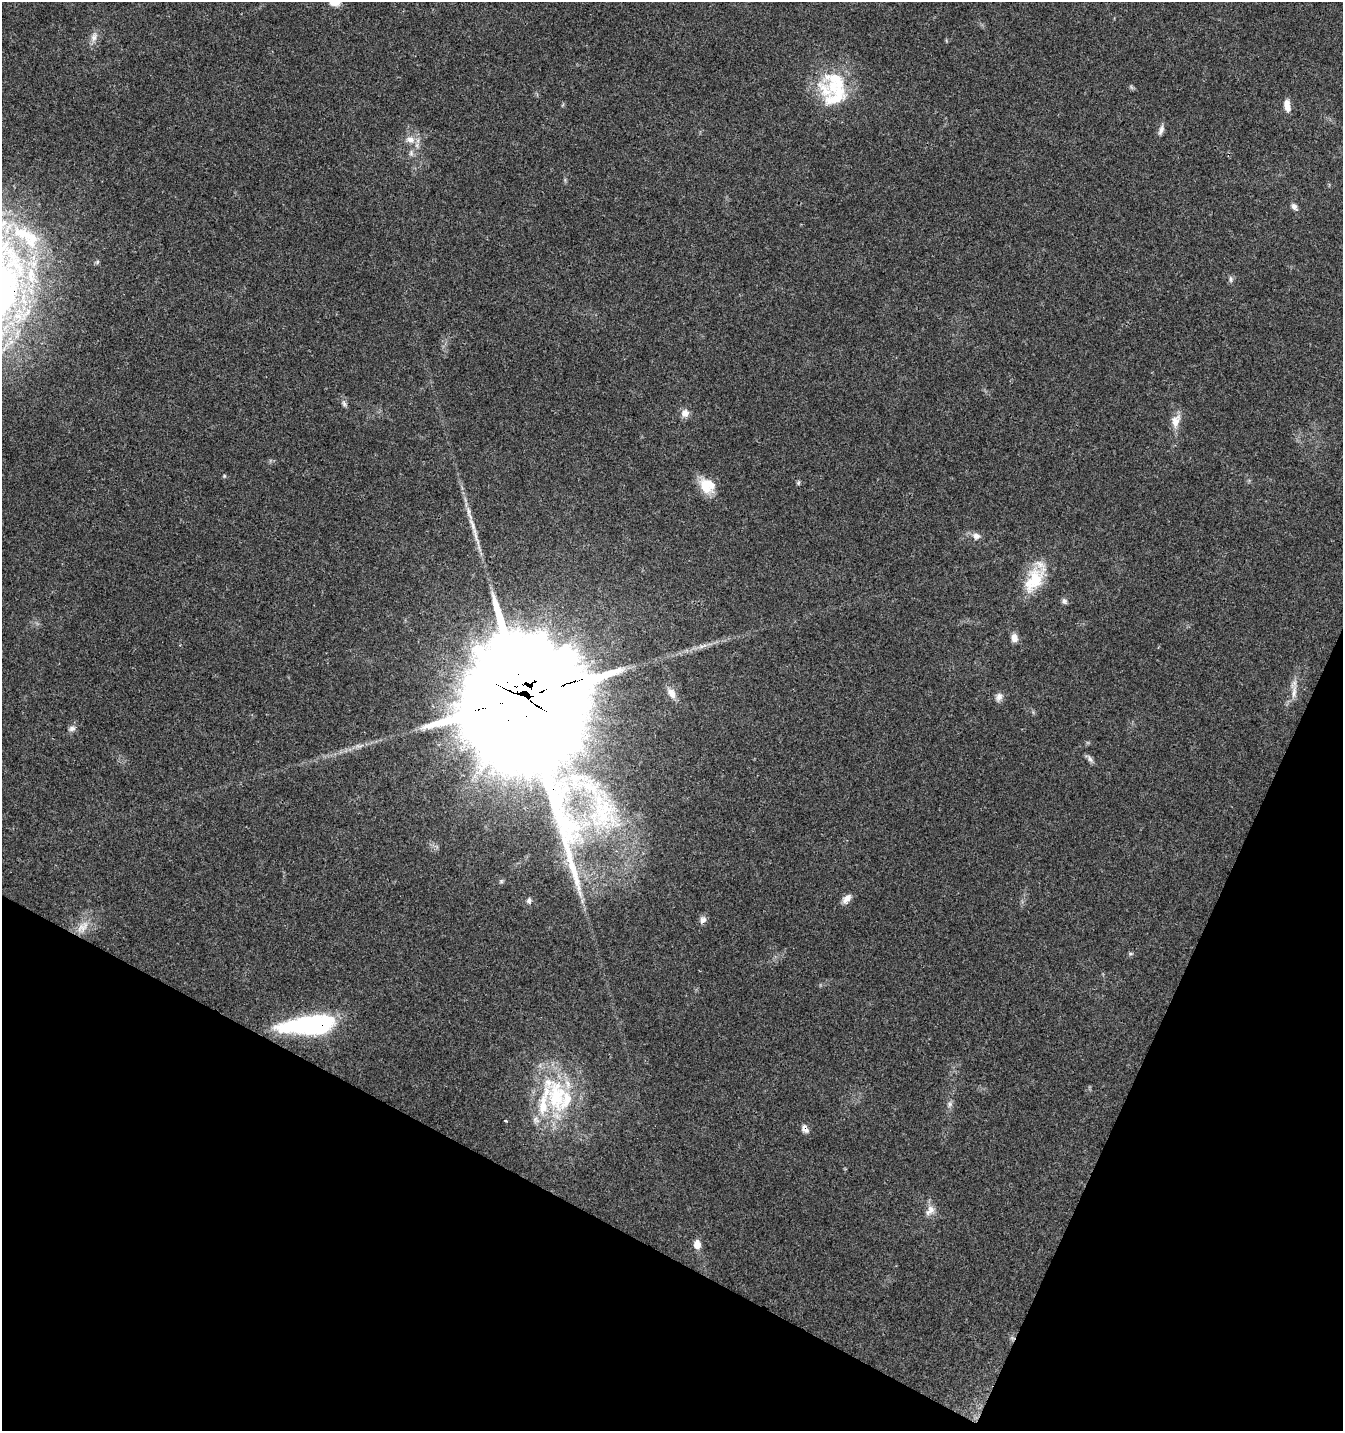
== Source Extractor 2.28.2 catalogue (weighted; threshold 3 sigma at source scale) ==
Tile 15 of 4 x 4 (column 3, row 4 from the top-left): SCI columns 2882-4222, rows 11-1439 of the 5831 x 5727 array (HDU 1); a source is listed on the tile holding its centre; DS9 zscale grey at full resolution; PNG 1345 x 1433 px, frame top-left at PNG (2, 2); no overlay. Shown black and unused: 22% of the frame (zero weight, under 3 of 4 exposures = <1% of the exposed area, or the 3 px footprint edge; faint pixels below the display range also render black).
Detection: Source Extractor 2.28.2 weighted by HDU 2 'WHT'; one run over the whole footprint, this tile lists its part. Background 0.0438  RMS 0.0034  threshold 0.0155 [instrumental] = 3 sigma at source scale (4.5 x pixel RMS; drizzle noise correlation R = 1.50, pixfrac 1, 0.0396/0.0396 arcsec/px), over >= 5 px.
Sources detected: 49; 8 inside a brighter listed object's ellipse — not listed separately; the other 41 listed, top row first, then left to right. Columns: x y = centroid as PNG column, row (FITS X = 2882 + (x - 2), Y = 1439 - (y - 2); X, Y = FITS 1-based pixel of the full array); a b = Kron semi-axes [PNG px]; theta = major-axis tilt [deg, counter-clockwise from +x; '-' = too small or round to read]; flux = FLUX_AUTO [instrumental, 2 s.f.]
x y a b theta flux
94 37 14 7 78 2.2
836 80 43 21 -51 15
1287 106 13 6 -81 3.1
1161 130 14 6 69 1.5
410 140 14 10 -5 3.2
411 153 8 6 -90 1.1
1294 207 9 6 -51 1.3
23 233 40 20 -18 24
31 274 22 11 82 9.8
1231 279 10 5 -90 0.87
344 404 9 5 -64 0.88
685 413 11 10 - 2.3
1176 421 20 11 73 3.8
224 476 5 4 - 0.38
798 483 6 4 72 0.52
708 484 21 18 29 7.4
475 535 32 5 -72 3.8
976 536 11 9 -22 1.9
1034 580 34 18 57 14
1064 601 8 7 - 1
1014 638 9 7 -84 2.5
1294 692 23 7 89 3
672 693 14 9 -59 2.8
999 697 12 8 72 1.7
523 699 45 36 -69 14000
72 728 9 7 9 1.3
1090 759 13 5 -49 1.2
603 811 53 32 -86 40
501 881 6 5 - 0.53
847 899 13 7 48 2.5
529 901 7 6 - 0.98
703 920 10 8 35 1.6
83 927 21 12 44 5.1
1130 953 6 4 0 0.49
309 1025 55 17 5 52
556 1096 55 29 -85 34
949 1104 7 6 - 1
505 1121 3 3 - 0.47
805 1129 12 8 -58 1.8
931 1209 13 10 -76 2.7
697 1245 12 8 -83 2.9
Overlapping masked pixels (flux is a lower limit): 3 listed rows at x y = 523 699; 309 1025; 805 1129